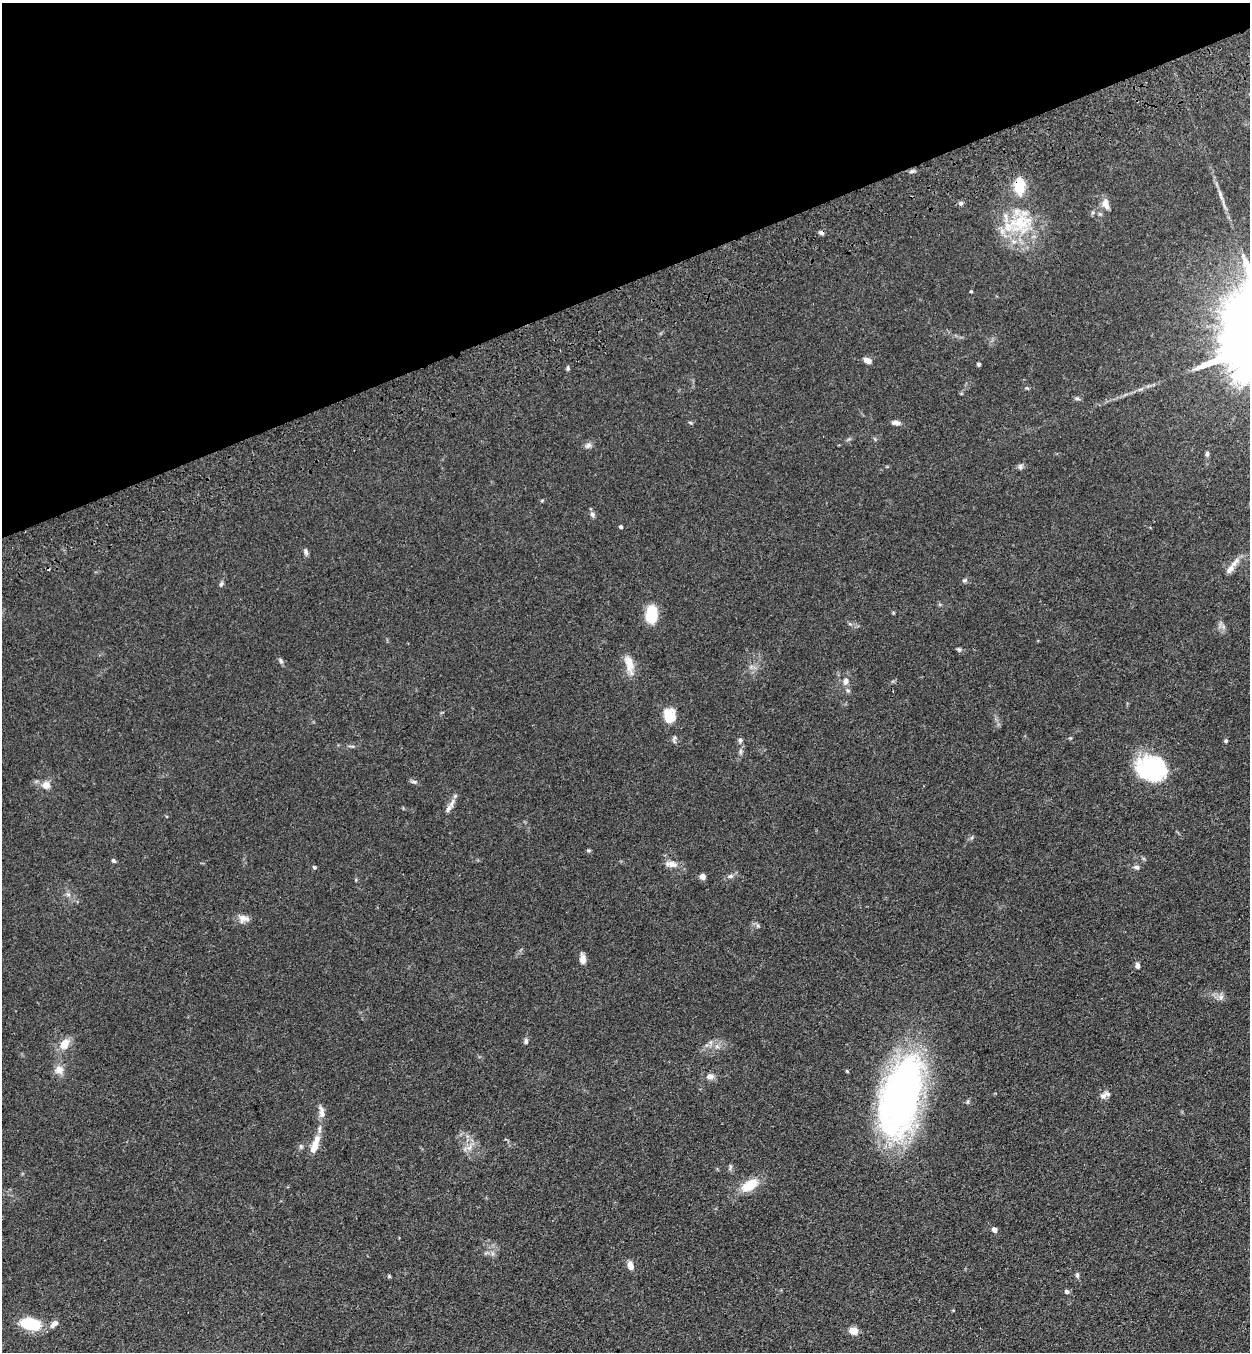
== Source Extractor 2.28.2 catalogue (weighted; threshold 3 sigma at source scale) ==
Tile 3 of 4 x 4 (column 3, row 1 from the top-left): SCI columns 2699-3946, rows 4166-5515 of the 5522 x 5630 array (HDU 1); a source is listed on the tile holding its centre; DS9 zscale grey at full resolution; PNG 1252 x 1354 px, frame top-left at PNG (2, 3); no overlay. Shown black and unused: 21% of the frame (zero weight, under 3 of 4 exposures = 6% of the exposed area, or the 3 px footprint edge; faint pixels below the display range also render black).
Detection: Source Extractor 2.28.2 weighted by HDU 2 'WHT'; one run over the whole footprint, this tile lists its part. Background 0.0704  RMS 0.0041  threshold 0.0184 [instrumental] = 3 sigma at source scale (4.5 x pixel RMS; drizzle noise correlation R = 1.50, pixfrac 1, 0.05/0.05 arcsec/px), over >= 5 px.
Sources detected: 70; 1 inside a brighter object's white glare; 2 cosmic-ray / hot-pixel residue — not listed; the other 67 listed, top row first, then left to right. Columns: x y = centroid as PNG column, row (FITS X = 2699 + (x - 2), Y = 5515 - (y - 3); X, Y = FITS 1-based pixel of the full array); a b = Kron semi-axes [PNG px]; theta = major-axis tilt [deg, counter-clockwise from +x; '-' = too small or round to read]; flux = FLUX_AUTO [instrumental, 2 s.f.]
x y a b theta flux
912 171 8 3 19 0.72
1019 186 19 10 -89 11
1220 193 14 4 -67 1.7
961 203 6 5 - 0.85
1106 204 15 9 -71 2.6
1020 223 38 29 23 24
971 291 3 3 - 0.67
867 360 9 6 -27 2.2
979 364 4 4 - 0.71
568 368 6 4 -71 0.63
1077 399 10 4 -11 0.72
896 423 11 6 -9 1.6
588 445 9 7 29 1.3
1207 454 6 5 - 0.8
1020 467 8 6 89 0.92
542 500 6 3 20 0.41
593 515 7 6 - 1.2
621 527 4 4 - 0.88
306 551 9 5 -71 1.1
1230 569 14 8 48 2.9
965 580 6 5 - 0.8
221 584 7 5 59 0.72
652 614 19 12 87 11
959 649 7 5 -41 0.7
281 661 8 5 -61 0.89
629 664 28 10 -76 5.3
846 681 10 7 81 2
848 691 6 4 -19 0.57
669 718 14 10 38 7.3
1070 738 4 4 - 0.38
740 740 7 6 - 0.92
674 741 9 4 -66 0.86
1226 741 5 4 - 0.53
352 746 8 3 -4 0.64
1152 769 31 24 -19 36
414 782 10 4 -11 0.85
46 785 11 11 - 3
452 803 17 7 65 2.5
588 850 7 3 8 0.48
113 860 5 4 - 0.8
672 864 14 9 -13 3
314 867 5 4 - 0.65
1137 867 8 6 -16 1.2
730 876 8 6 16 1.1
702 877 4 4 - 4.2
68 894 7 4 -19 0.83
243 918 14 10 -6 2.7
583 959 12 6 -86 2.3
1137 966 7 6 - 1.4
1221 997 9 7 47 1.5
526 1041 8 5 -83 0.91
65 1044 14 10 52 4.8
59 1070 11 10 - 3.3
710 1076 9 8 - 2.1
1103 1096 11 8 29 1.9
901 1097 82 37 76 170
321 1112 17 7 -81 2.6
315 1145 24 8 72 5.9
469 1148 9 6 54 2
749 1185 25 12 33 8.4
994 1229 5 5 - 2
630 1265 8 6 -70 3.4
1077 1275 7 5 -81 0.81
1066 1291 5 5 - 0.99
30 1324 23 13 -10 13
54 1324 13 7 41 2
853 1331 10 8 -30 3.4
Overlapping masked pixels (flux is a lower limit): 1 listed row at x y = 1019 186